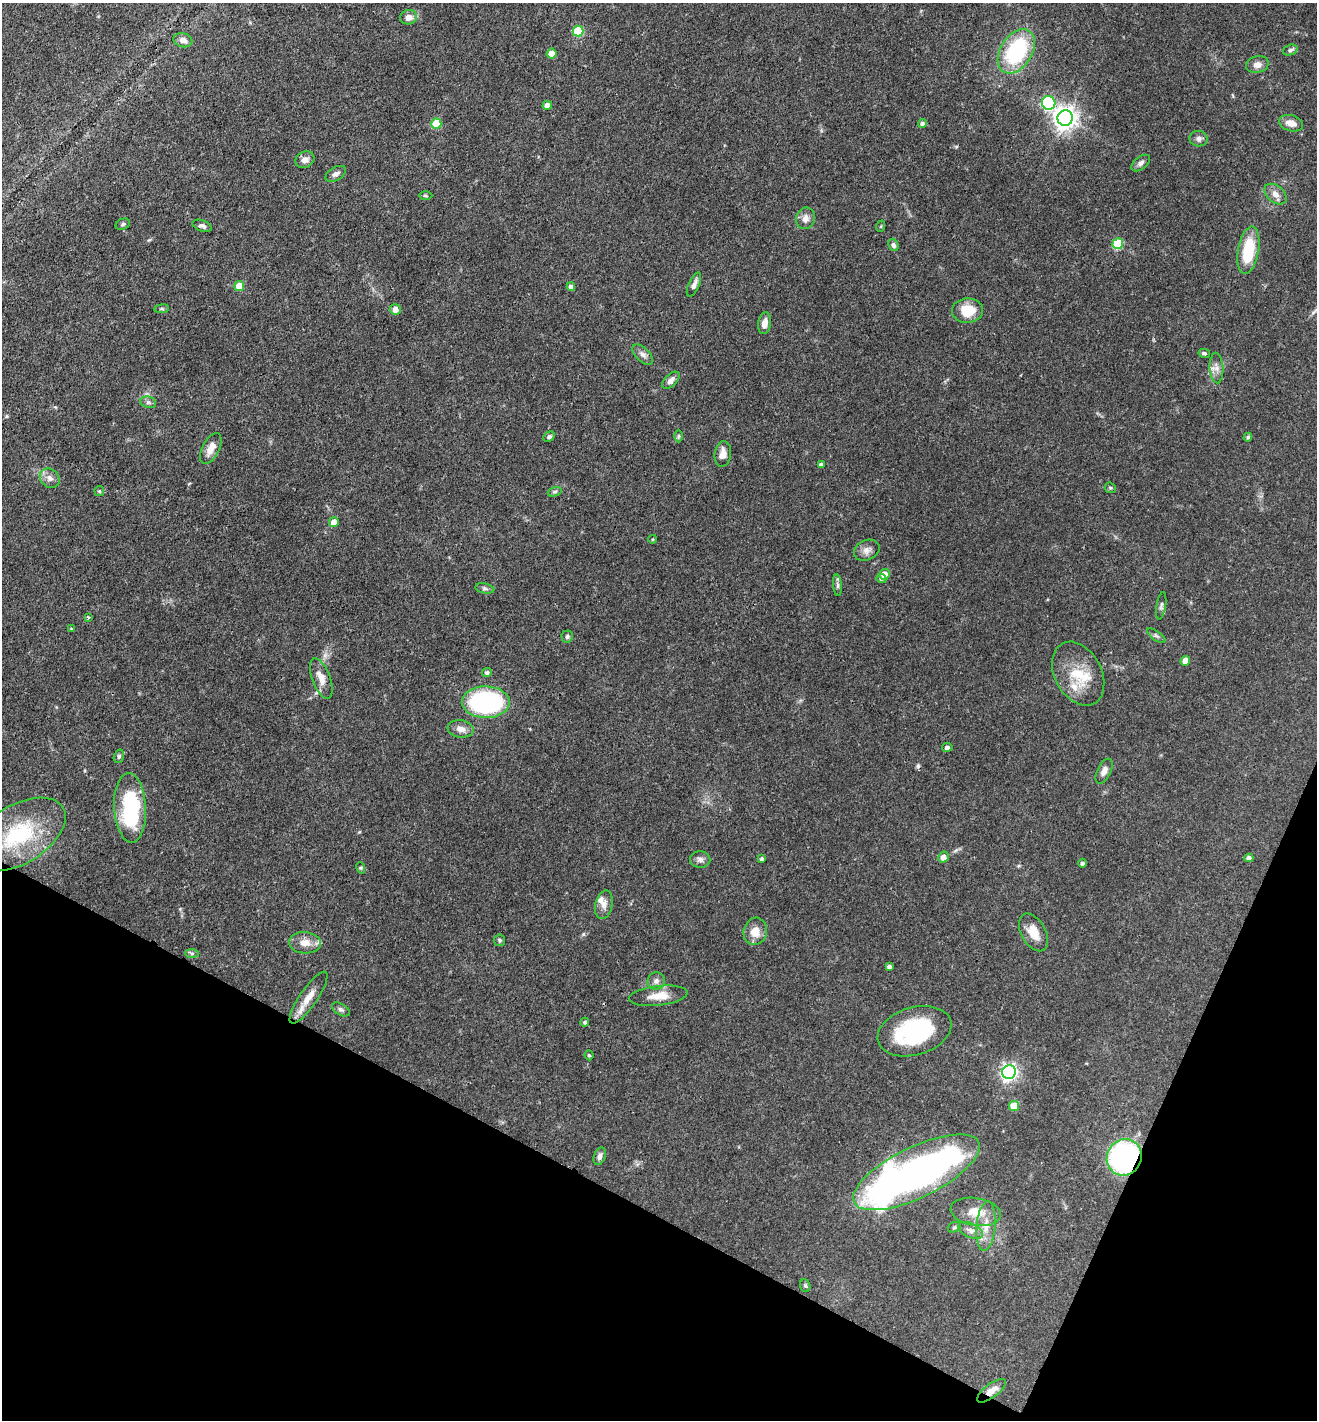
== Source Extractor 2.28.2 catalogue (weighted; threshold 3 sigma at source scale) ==
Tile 15 of 4 x 4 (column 3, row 4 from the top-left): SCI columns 2774-4088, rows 2-1419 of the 5683 x 5673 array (HDU 1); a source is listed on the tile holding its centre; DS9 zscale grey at full resolution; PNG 1319 x 1422 px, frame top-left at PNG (2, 3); each listed source drawn as its Kron ellipse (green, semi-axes under 4 px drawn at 4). Shown black and unused: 21% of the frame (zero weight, under 3 of 4 exposures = <1% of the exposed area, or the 3 px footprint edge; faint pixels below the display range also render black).
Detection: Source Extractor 2.28.2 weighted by HDU 2 'WHT'; one run over the whole footprint, this tile lists its part. Background 0.109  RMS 0.0045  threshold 0.02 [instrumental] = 3 sigma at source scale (4.5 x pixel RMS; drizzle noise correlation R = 1.50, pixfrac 1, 0.05/0.05 arcsec/px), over >= 5 px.
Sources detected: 109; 3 inside a brighter object's white glare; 1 cosmic-ray / hot-pixel residue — neither listed nor drawn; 3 inside a brighter listed object's ellipse — not listed separately; the other 102 listed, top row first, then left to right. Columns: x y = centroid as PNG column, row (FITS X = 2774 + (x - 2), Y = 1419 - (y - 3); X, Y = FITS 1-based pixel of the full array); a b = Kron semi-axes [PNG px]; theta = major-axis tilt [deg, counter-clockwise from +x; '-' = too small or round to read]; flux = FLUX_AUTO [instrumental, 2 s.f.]
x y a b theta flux
409 17 8 7 - 2.9
578 31 5 5 - 21
183 40 9 7 -14 2.5
1290 50 7 5 20 1.1
1016 51 24 16 57 42
551 54 5 5 - 6.2
1257 65 11 8 13 2.8
1049 103 7 6 - 48
547 105 4 4 - 4
1065 118 8 7 - 350
922 123 4 4 - 1.4
1291 123 12 8 -16 3.8
436 124 5 5 - 16
1199 139 9 8 - 1.8
305 160 10 8 27 2.6
1141 163 11 6 38 1.5
336 174 11 6 29 1.8
1275 194 13 8 -40 2.9
425 196 7 3 -1 0.55
805 218 11 9 73 2.9
123 224 7 5 22 0.95
202 226 10 5 -18 1.5
881 226 6 3 72 0.48
1118 244 5 5 - 25
893 245 6 5 - 1.3
1248 250 24 10 80 18
694 285 13 5 66 1.9
239 286 5 5 - 8.2
571 287 4 4 - 2.2
162 309 7 3 8 0.63
395 309 5 5 - 2.5
968 311 15 12 1 10
765 323 11 6 81 3
1204 353 6 4 -11 0.81
643 355 13 6 -45 2
1217 368 15 7 -87 2.8
671 380 10 6 45 2.1
148 402 8 5 -17 1.1
678 436 6 4 89 0.67
549 437 6 4 30 1
1248 437 4 4 - 0.84
211 449 17 8 63 4.2
723 454 13 8 83 3.8
821 465 4 4 - 1.4
50 478 11 9 -40 2.6
1110 488 6 5 - 0.7
99 491 5 5 - 0.54
555 492 7 4 20 0.83
334 522 5 4 - 4.4
653 539 4 3 - 0.38
867 550 13 10 24 2.8
885 574 5 5 - 4.6
881 578 5 4 - 0.95
837 585 11 4 -86 1.2
485 588 9 5 -10 1
1161 606 14 4 81 1.2
88 617 3 3 - 0.6
71 629 4 3 - 0.42
567 636 6 5 - 1.1
1156 636 11 4 -35 1.1
1185 661 5 4 - 4.1
487 673 5 4 - 1.2
1078 674 34 23 -62 15
321 678 21 9 -69 5
486 702 24 16 -1 74
461 729 13 8 -7 3.1
947 747 5 4 - 1.4
119 756 7 5 73 0.8
1104 771 13 7 64 2.6
130 808 35 16 -87 36
18 835 52 29 31 37
943 857 6 5 - 2.5
1249 858 4 4 - 2
700 859 10 8 -4 1.9
762 859 4 4 - 1
1082 863 4 4 - 1
361 868 6 3 -72 0.51
604 905 14 8 76 3.1
755 931 14 11 74 5.8
1034 932 20 12 -60 6.8
500 940 5 5 - 0.73
305 943 16 10 -5 5
192 953 7 4 0 0.86
889 967 4 4 - 1.5
656 981 8 8 - 2.1
658 996 29 10 6 6.6
308 998 31 8 56 6.3
341 1009 10 5 -31 1.1
585 1022 4 4 - 0.9
915 1031 38 24 16 46
589 1055 5 4 - 0.67
1009 1072 7 6 - 150
1014 1106 5 5 - 10
600 1156 9 5 70 1.8
1124 1157 18 17 - 85
916 1172 69 25 26 150
976 1212 25 14 -9 8.8
986 1226 25 9 85 6.8
954 1227 7 5 19 0.8
971 1230 13 7 -23 2.4
805 1286 6 5 - 0.71
991 1391 17 7 37 3.6
Overlapping masked pixels (flux is a lower limit): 2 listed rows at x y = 1124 1157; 991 1391